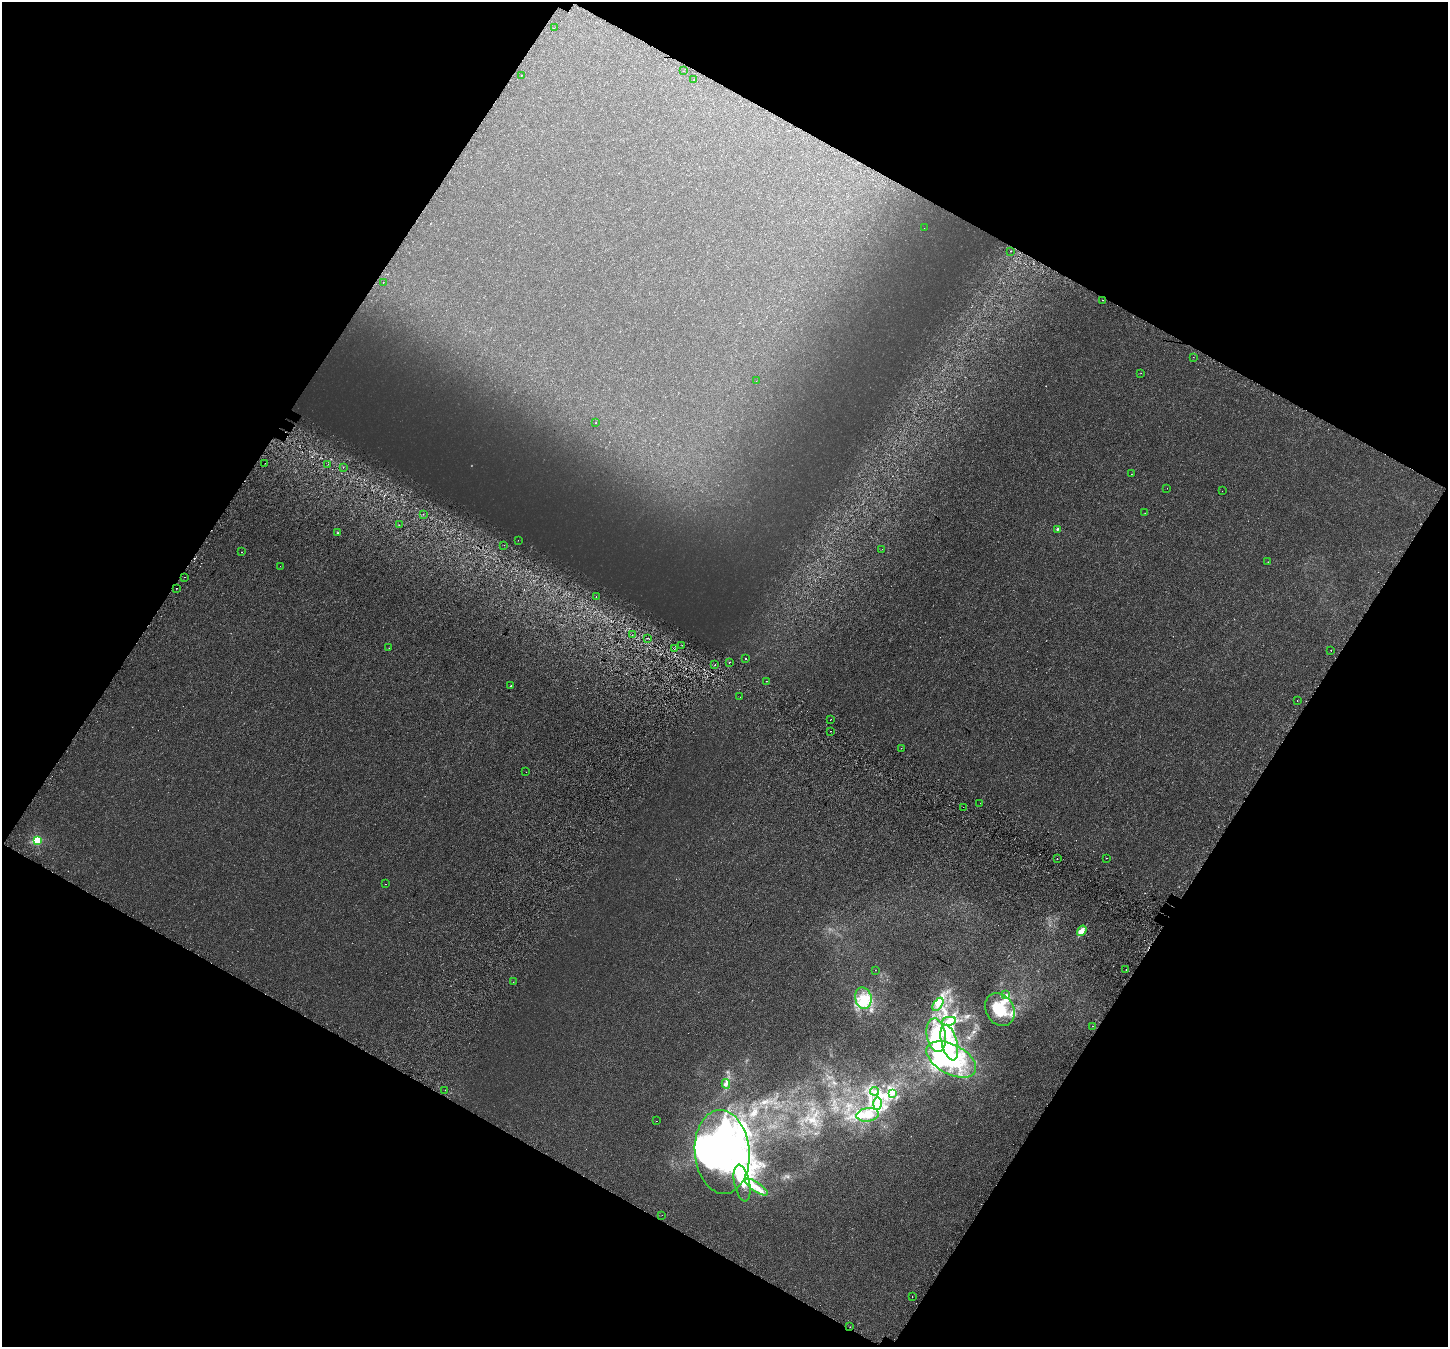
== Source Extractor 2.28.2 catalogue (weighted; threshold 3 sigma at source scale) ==
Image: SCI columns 128-5910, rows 341-5720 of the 6043 x 6121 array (HDU 1 of 3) = the unmasked area's bounding box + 8 px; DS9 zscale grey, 4 x 4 block average (1 PNG px = mean of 4 x 4 image px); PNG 1450 x 1349 px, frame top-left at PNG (2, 2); each listed source drawn as its Kron ellipse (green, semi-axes under 4 px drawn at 4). Shown black and unused: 47% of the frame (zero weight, under 3 of 4 exposures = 9% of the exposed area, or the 3 px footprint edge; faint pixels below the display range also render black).
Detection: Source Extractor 2.28.2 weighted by HDU 2 'WHT'. Background 4.56e-04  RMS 0.0014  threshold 0.00613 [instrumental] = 3 sigma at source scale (4.5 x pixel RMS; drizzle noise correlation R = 1.50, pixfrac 1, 0.0396/0.0396 arcsec/px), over >= 5 px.
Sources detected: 112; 6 too faint to see at this stretch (4 x 4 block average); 9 inside a brighter object's white glare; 3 cosmic-ray / hot-pixel residue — neither listed nor drawn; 13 inside a brighter listed object's ellipse — not listed separately; the other 81 listed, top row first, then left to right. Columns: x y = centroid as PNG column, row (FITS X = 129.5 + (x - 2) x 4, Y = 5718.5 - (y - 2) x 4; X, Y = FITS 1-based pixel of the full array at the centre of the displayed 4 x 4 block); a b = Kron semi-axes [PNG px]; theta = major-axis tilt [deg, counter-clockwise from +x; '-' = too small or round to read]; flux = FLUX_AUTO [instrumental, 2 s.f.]
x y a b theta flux
554 28 2 2 - 0.9
684 71 2 2 - 0.24
522 75 2 2 - 0.22
694 80 2 2 - 0.3
924 228 2 2 - 0.11
1010 251 2 2 - 0.15
383 283 2 2 - 0.36
1102 300 2 2 - 0.66
1193 357 2 2 - 0.19
1141 373 2 2 - 0.2
756 381 2 2 - 0.15
596 423 2 2 - 0.28
265 463 2 2 - 0.2
328 464 2 2 - 0.69
343 467 2 2 - 0.24
1131 474 2 2 - 0.28
1167 488 2 2 - 0.17
1222 491 2 2 - 0.13
1145 513 2 2 - 0.11
423 514 2 2 - 0.18
399 525 2 2 - 0.17
1057 529 3 2 - 1.4
337 533 3 2 - 0.5
518 540 2 2 - 0.18
504 545 2 2 - 0.12
882 549 2 2 - 0.16
242 552 2 2 - 0.23
1268 562 2 2 - 0.19
280 566 2 2 - 0.11
184 577 2 2 - 0.15
176 588 2 2 - 1.5
596 597 2 2 - 0.28
632 635 2 2 - 0.71
647 638 3 2 - 0.39
682 645 2 2 - 1
389 648 2 2 - 0.34
674 649 2 2 - 0.14
1331 650 2 2 - 0.34
746 658 2 2 - 6.6
729 662 2 2 - 0.86
715 664 2 2 - 0.36
767 681 2 2 - 0.26
511 686 2 2 - 0.48
740 697 2 2 - 0.14
1297 701 2 2 - 0.87
830 719 2 2 - 0.33
830 731 2 2 - 0.34
901 748 2 2 - 0.48
526 772 2 2 - 0.12
980 803 2 2 - 0.099
963 807 2 2 - 0.33
37 840 3 2 - 26
1106 858 2 2 - 0.56
1057 859 2 2 - 0.27
385 884 2 2 - 0.23
1082 931 5 3 - 8.3
875 970 2 2 - 0.17
1126 970 2 2 - 0.52
513 982 2 2 - 0.17
1006 995 4 2 - 1
863 998 11 8 -77 12
938 1004 7 3 55 3.3
1000 1010 17 13 -59 25
949 1021 7 4 11 3.4
1092 1026 2 2 - 0.24
936 1035 17 9 -80 16
949 1043 18 7 -76 16
951 1059 27 15 -28 64
726 1084 5 3 - 2
445 1090 2 2 - 0.48
874 1091 4 3 - 1.9
892 1093 2 2 - 0.74
877 1103 6 3 89 3.5
868 1115 11 6 7 10
656 1121 2 2 - 0.29
722 1152 42 27 -85 140
742 1183 19 8 -79 14
756 1187 13 4 -34 8
662 1215 2 2 - 0.2
912 1297 2 2 - 1.1
850 1327 2 2 - 0.19
Diffuse or blended objects may show on this block-average render without a row.